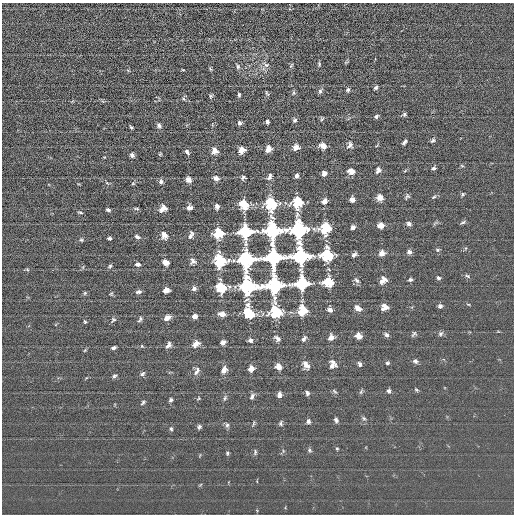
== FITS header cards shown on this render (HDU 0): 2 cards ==
NAXIS1  =                  512 / length of data axis 1
NAXIS2  =                  512 / length of data axis 2

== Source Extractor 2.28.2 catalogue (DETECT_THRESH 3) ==
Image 512 x 512 px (HDU 0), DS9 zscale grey, 1 PNG px = 1 image px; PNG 516 x 516 px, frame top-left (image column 1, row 512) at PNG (2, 3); no overlay
Background -0.0786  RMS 16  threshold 48.3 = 3 sigma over >= 5 px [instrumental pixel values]
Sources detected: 168; all 168 listed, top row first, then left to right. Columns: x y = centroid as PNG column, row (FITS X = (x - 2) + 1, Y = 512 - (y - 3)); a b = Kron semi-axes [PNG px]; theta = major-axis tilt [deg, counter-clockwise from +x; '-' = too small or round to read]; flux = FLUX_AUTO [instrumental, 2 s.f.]
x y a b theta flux
346 62 6 4 18 1100
319 64 6 4 -89 1500
266 65 11 6 -27 4400
291 65 7 4 68 1500
238 66 8 4 -67 2200
210 69 6 4 -60 1300
183 70 5 3 - 880
376 88 5 4 - 2100
348 90 5 5 - 2200
320 91 8 5 62 2500
267 93 7 3 -66 1400
294 93 7 4 -84 1800
239 95 4 3 - 1800
211 96 6 5 - 1700
184 99 6 4 -69 1500
404 114 5 4 - 1900
376 116 5 4 - 2200
322 119 6 5 - 1600
295 120 6 5 - 2300
267 122 4 4 - 3000
240 123 5 5 - 2900
159 126 7 5 -60 2900
131 127 4 3 - 1600
432 140 7 5 39 2100
404 142 5 3 - 2600
350 145 8 7 - 4000
323 146 7 6 - 7700
296 147 6 5 - 8400
268 149 6 5 - 8500
241 150 7 6 - 7500
215 151 8 6 -64 6500
187 152 6 4 -53 2800
160 154 6 3 45 1100
132 155 5 4 - 3100
462 166 6 3 -20 1100
433 168 5 4 - 2200
378 170 9 6 75 3800
351 171 6 5 - 8800
324 173 5 4 - 6200
296 176 5 4 - 3400
243 177 5 4 - 2100
269 177 8 5 66 3500
216 178 6 5 - 5600
188 180 5 5 - 7800
161 182 6 6 - 3100
107 183 7 4 -36 1700
133 183 5 5 - 1200
462 194 5 4 - 1500
407 196 7 5 52 1900
434 197 6 4 22 1700
380 198 6 6 - 8500
352 200 5 4 - 6200
324 201 6 5 - 7300
271 203 9 9 - 60000
297 203 8 7 - 40000
244 204 7 6 - 32000
217 206 5 4 - 5300
136 208 8 3 -5 1600
189 208 5 5 - 5400
163 209 8 6 38 6800
108 210 4 3 - 2200
80 212 6 3 -12 1400
463 222 7 4 29 1800
409 224 6 5 - 2900
381 225 5 5 - 9500
353 227 4 4 - 3800
325 228 9 7 55 42000
299 229 12 10 -87 160000
272 230 10 9 - 240000
245 232 8 7 - 160000
218 233 7 7 - 36000
164 235 7 5 -68 7600
191 235 10 5 72 3600
137 237 6 4 -23 2800
109 238 4 3 - 1900
81 240 5 4 - 1500
438 250 6 5 - 1600
409 252 5 5 - 3600
382 253 6 5 - 7100
327 255 9 9 - 63000
354 255 5 4 - 3100
300 256 9 8 - 240000
273 258 8 8 - 330000
246 259 9 8 - 230000
220 260 9 9 - 60000
193 261 8 7 - 4000
165 262 6 5 - 8300
138 264 6 5 - 3400
110 266 6 5 - 1800
27 269 5 3 - 1200
467 276 8 4 -25 2000
438 278 5 4 - 2000
410 279 5 4 - 2300
357 280 7 5 -45 2800
383 280 8 6 49 8100
329 282 8 6 -20 37000
301 283 8 8 - 160000
274 285 9 8 - 230000
248 286 11 10 - 160000
221 287 9 7 -34 41000
194 288 6 5 - 3400
166 290 5 5 - 9000
138 292 7 5 11 2600
85 293 5 5 - 1400
111 294 5 4 - 1300
468 304 5 3 - 890
248 305 9 8 - 5500
440 306 5 5 - 2600
385 307 7 6 - 6300
358 308 8 5 -38 6900
330 309 5 4 - 5200
302 311 7 6 - 37000
276 312 10 9 - 61000
249 313 9 7 -42 40000
222 314 7 5 -5 7700
195 316 5 4 - 6000
167 318 7 5 33 7600
140 319 8 4 60 2200
113 320 8 6 50 2200
85 322 5 4 - 1400
414 334 8 5 52 2100
441 334 7 6 - 2400
386 335 6 5 - 2900
359 336 6 5 - 8700
331 337 6 5 - 6800
277 338 9 6 -38 3600
304 339 8 5 57 2900
250 340 5 5 - 3300
223 342 5 4 - 5700
196 344 7 6 - 8200
168 345 8 5 59 3600
142 346 4 3 - 920
114 348 5 3 - 2500
85 350 5 4 - 1200
415 361 6 5 - 2800
387 363 5 4 - 1600
333 364 9 7 89 6700
360 364 6 4 -69 2900
306 365 9 6 -64 6700
278 367 6 5 - 8500
251 368 5 5 - 8900
224 370 7 5 64 7100
197 371 12 6 68 4500
142 374 7 5 35 2300
114 376 6 5 - 2200
416 390 6 4 -23 1500
334 391 8 4 -36 1700
389 391 6 5 - 2500
361 392 9 4 63 1600
307 393 5 4 - 2500
279 395 6 5 - 4200
252 396 9 5 63 3000
199 398 5 4 - 1100
225 398 8 4 69 2100
171 400 5 4 - 2200
143 402 6 4 58 1800
364 418 6 5 - 2000
336 420 6 5 - 2700
308 421 6 6 - 2600
253 423 7 3 81 1400
281 423 7 5 77 2300
227 425 8 5 -77 2400
199 427 5 4 - 2200
171 429 5 5 - 1800
337 449 5 4 - 1300
309 450 7 5 -79 2000
255 452 7 4 81 2000
227 453 5 4 - 1500